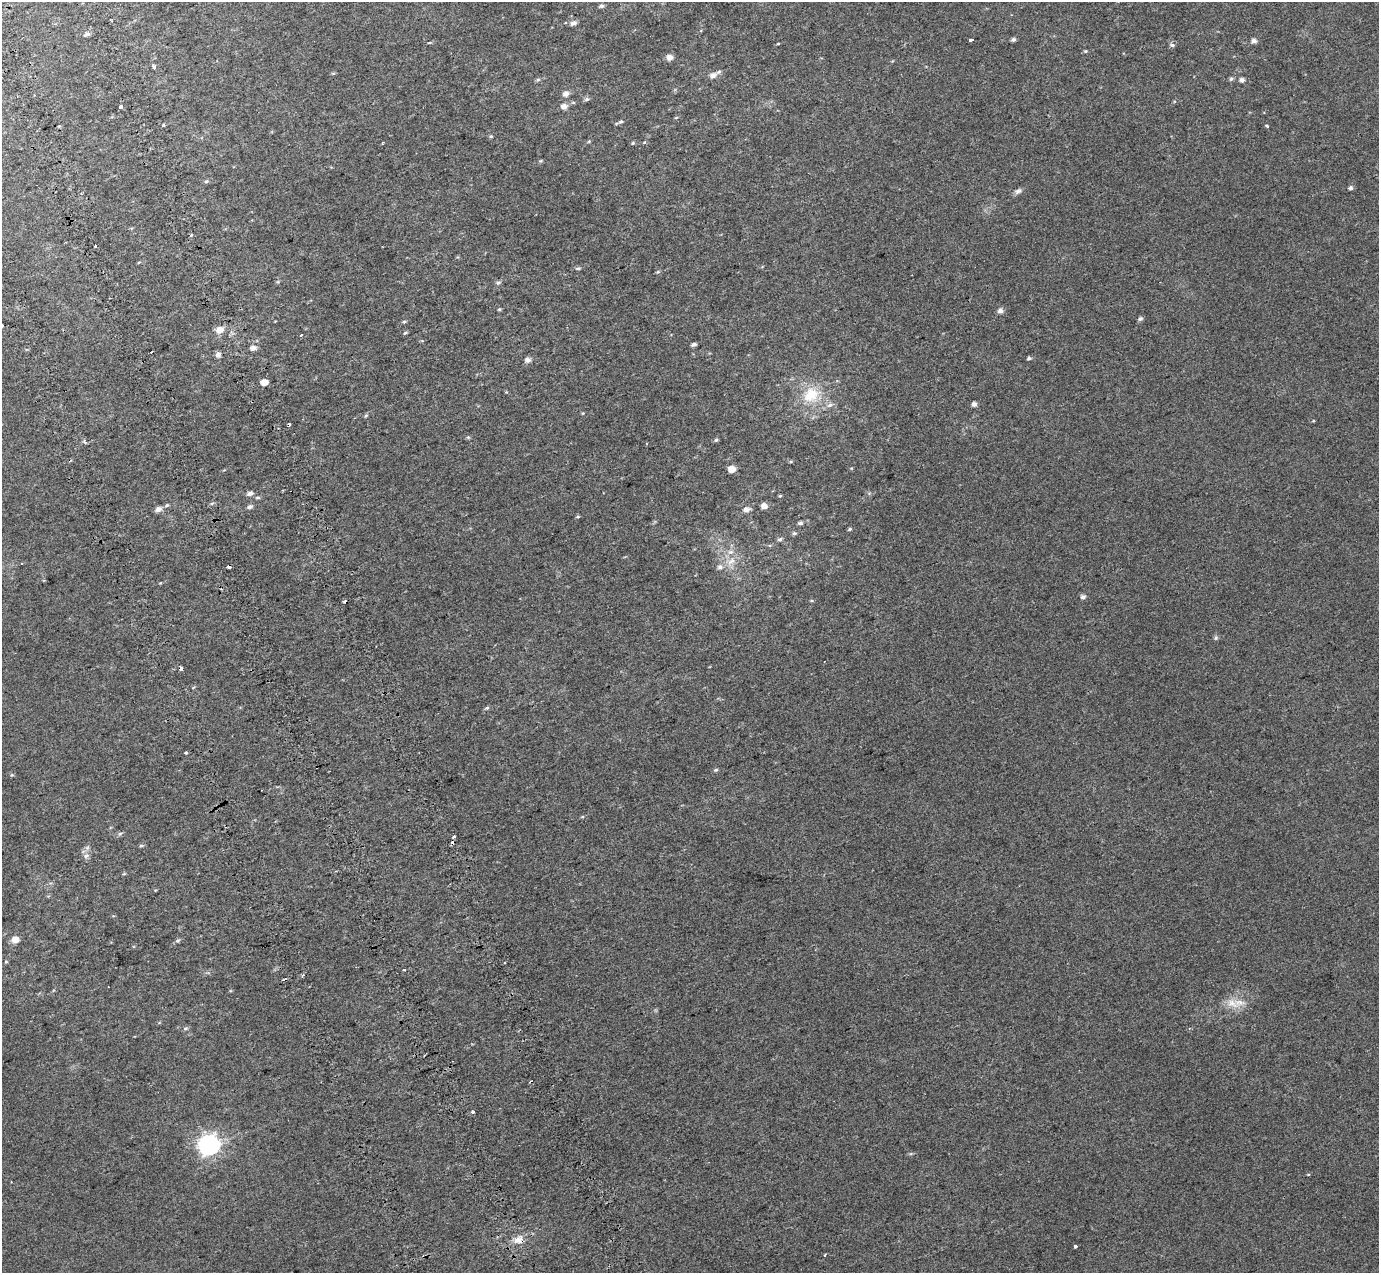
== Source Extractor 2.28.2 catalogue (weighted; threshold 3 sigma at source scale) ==
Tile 11 of 4 x 4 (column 3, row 3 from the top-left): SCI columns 2859-4235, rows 1493-2763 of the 5712 x 5475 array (HDU 1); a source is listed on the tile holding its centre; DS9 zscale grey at full resolution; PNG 1381 x 1275 px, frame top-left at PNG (2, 2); no overlay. Shown black and unused: <1% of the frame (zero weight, under 2 of 3 exposures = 6% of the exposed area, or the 3 px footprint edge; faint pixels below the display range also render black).
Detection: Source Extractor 2.28.2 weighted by HDU 2 'WHT'; one run over the whole footprint, this tile lists its part. Background 0.02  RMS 0.0071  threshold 0.032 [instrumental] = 3 sigma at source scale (4.5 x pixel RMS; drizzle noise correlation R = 1.50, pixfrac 1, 0.0396/0.0396 arcsec/px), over >= 5 px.
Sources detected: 105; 9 cosmic-ray / hot-pixel residue — not listed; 3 inside a brighter listed object's ellipse — not listed separately; the other 93 listed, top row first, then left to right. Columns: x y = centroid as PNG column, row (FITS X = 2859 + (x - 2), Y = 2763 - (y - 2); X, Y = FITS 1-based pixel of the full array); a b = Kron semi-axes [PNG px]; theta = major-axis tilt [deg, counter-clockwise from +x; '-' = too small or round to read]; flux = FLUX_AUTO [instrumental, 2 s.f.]
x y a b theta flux
601 6 6 5 - 1.6
573 23 7 5 25 2.6
87 34 7 6 - 2.1
1013 39 5 4 - 1.5
971 40 4 3 - 15
1254 41 5 5 - 2.7
429 43 6 3 19 0.61
778 44 5 3 - 0.55
1172 45 6 4 -10 1.5
1086 51 5 4 - 0.75
670 57 5 5 - 4.8
154 67 4 3 - 4.3
713 75 8 6 28 3.3
1231 79 6 5 - 1.3
538 80 6 5 - 1.1
1242 80 5 5 - 2.1
566 94 6 5 - 3.8
587 99 7 5 4 1.5
564 106 7 6 - 3.5
121 107 3 3 - 19
621 122 6 5 - 1
1267 126 4 3 - 0.88
491 136 5 4 - 0.84
589 141 5 4 - 0.66
644 142 5 3 - 0.59
633 143 4 4 - 0.8
540 161 5 4 - 0.74
206 181 6 4 22 1.1
1351 188 5 5 - 1.5
1018 191 10 6 28 2.2
191 235 3 3 - 3
95 246 3 3 - 2.8
578 268 7 4 12 1.2
658 272 5 4 - 0.79
498 283 6 6 - 1.3
499 309 5 4 - 0.73
1000 311 5 5 - 3.1
1140 319 5 5 - 1.6
404 322 6 4 20 0.93
219 330 8 7 - 6.2
405 333 5 4 - 0.9
301 335 3 2 - 0.94
694 344 5 4 - 1.7
253 348 6 5 - 3.3
218 354 8 6 -84 2.1
1029 358 5 4 - 1.3
528 360 6 5 - 3.1
264 382 5 4 - 6.5
811 395 26 20 31 23
974 404 5 4 - 2.4
830 405 10 6 21 2.7
366 416 6 4 3 0.79
468 437 5 5 - 0.86
716 440 5 5 - 1
732 469 5 5 - 9.4
250 493 7 5 20 2.3
780 496 5 4 - 0.77
258 497 7 3 0 0.96
212 503 5 3 - 0.9
167 505 6 4 31 0.97
764 506 5 5 - 4.7
250 507 7 5 19 1.9
158 509 7 6 - 3.3
746 509 8 6 6 3.3
578 516 5 4 - 0.85
800 523 6 4 12 1.6
850 529 5 4 - 0.94
794 533 6 5 - 1.2
780 539 7 6 - 1.4
731 561 16 9 47 6.6
229 566 4 3 - 11
1083 597 5 5 - 2.3
1216 638 7 5 69 1.1
181 669 3 3 - 3.4
487 708 5 5 - 0.97
186 752 3 3 - 4.1
716 770 5 4 - 1
120 833 6 4 3 1.2
454 837 3 3 - 3.9
141 846 6 4 2 0.91
86 856 8 6 17 2
124 874 5 3 - 0.68
15 940 6 5 - 7.2
177 940 7 5 33 1.2
404 970 3 2 - 1.7
1232 1003 22 12 -24 9.3
185 1028 7 4 0 1.1
473 1112 3 3 - 1.8
209 1145 8 8 - 310
1308 1174 5 3 - 0.5
519 1240 15 10 5 6.5
1075 1247 3 3 - 4.1
825 1255 3 3 - 3.4
Overlapping masked pixels (flux is a lower limit): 3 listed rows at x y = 229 566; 181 669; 519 1240